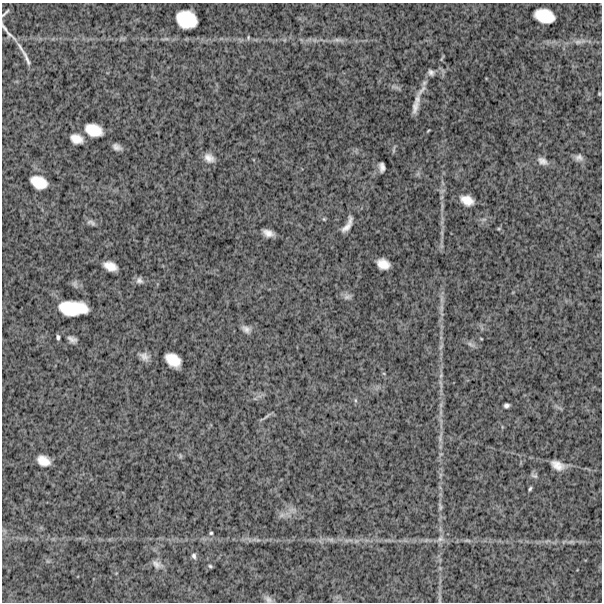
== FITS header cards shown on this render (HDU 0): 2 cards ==
NAXIS1  =                  600
NAXIS2  =                  600

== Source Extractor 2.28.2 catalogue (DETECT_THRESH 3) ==
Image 600 x 600 px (HDU 0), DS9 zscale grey, 1 PNG px = 1 image px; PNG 604 x 604 px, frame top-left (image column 1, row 600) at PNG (2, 3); no overlay
Background 1200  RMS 310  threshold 938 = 3 sigma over >= 5 px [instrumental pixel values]
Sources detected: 71; all 71 listed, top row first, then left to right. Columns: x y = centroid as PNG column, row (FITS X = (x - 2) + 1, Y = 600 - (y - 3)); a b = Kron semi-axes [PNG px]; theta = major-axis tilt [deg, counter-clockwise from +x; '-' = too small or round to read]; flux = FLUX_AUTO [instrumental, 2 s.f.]
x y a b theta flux
5 13 13 3 46 47000
544 16 18 12 -17 520000
186 19 19 15 -22 700000
9 34 30 6 -42 160000
248 37 6 4 73 30000
338 40 19 6 -6 130000
578 42 12 6 -1 100000
26 58 29 5 -65 160000
442 58 9 3 60 26000
431 72 9 7 -32 79000
396 87 17 4 -17 61000
422 90 27 6 51 170000
599 94 3 2 - 21000
415 107 17 7 78 160000
93 130 16 10 -18 430000
428 131 5 2 - 19000
76 139 12 8 -21 220000
117 147 8 5 -27 96000
394 149 11 3 75 32000
209 158 13 9 -32 160000
579 158 9 8 - 97000
542 161 14 8 -29 130000
382 167 9 5 -85 99000
39 182 15 11 -24 410000
442 197 7 4 71 38000
467 200 12 8 -25 260000
324 219 5 4 - 26000
91 222 12 7 -25 75000
347 225 23 7 60 180000
268 233 10 6 -19 160000
442 233 8 4 -90 47000
383 264 12 9 -25 250000
110 266 13 8 -22 250000
139 280 9 9 - 87000
75 284 10 7 -71 70000
347 297 11 7 8 80000
73 308 26 13 -2 850000
441 308 12 4 85 93000
246 329 13 8 -30 110000
58 337 5 3 - 44000
72 339 10 7 -29 93000
481 339 4 3 - 16000
471 344 13 5 -31 77000
441 346 9 5 63 48000
144 356 14 9 -35 140000
173 360 15 10 -38 390000
441 376 8 5 71 49000
355 400 6 4 -72 29000
441 405 7 4 -72 41000
506 405 5 4 - 61000
267 416 14 3 42 53000
440 437 18 5 79 100000
180 456 7 3 -82 27000
43 461 13 9 -27 260000
558 465 15 8 -21 220000
440 475 7 4 72 39000
534 475 10 6 -25 59000
530 489 5 3 - 34000
440 507 11 5 -77 59000
282 515 9 7 16 95000
211 533 4 3 - 28000
440 539 11 8 45 110000
330 540 11 6 -10 87000
350 540 12 3 0 72000
467 540 9 4 -1 47000
571 542 11 4 0 70000
194 556 8 6 -75 61000
157 564 14 9 -30 130000
210 566 5 5 - 30000
268 599 12 7 -32 87000
440 599 11 3 80 42000
At the frame edge (FLAGS 8, measured only in part): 1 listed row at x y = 5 13